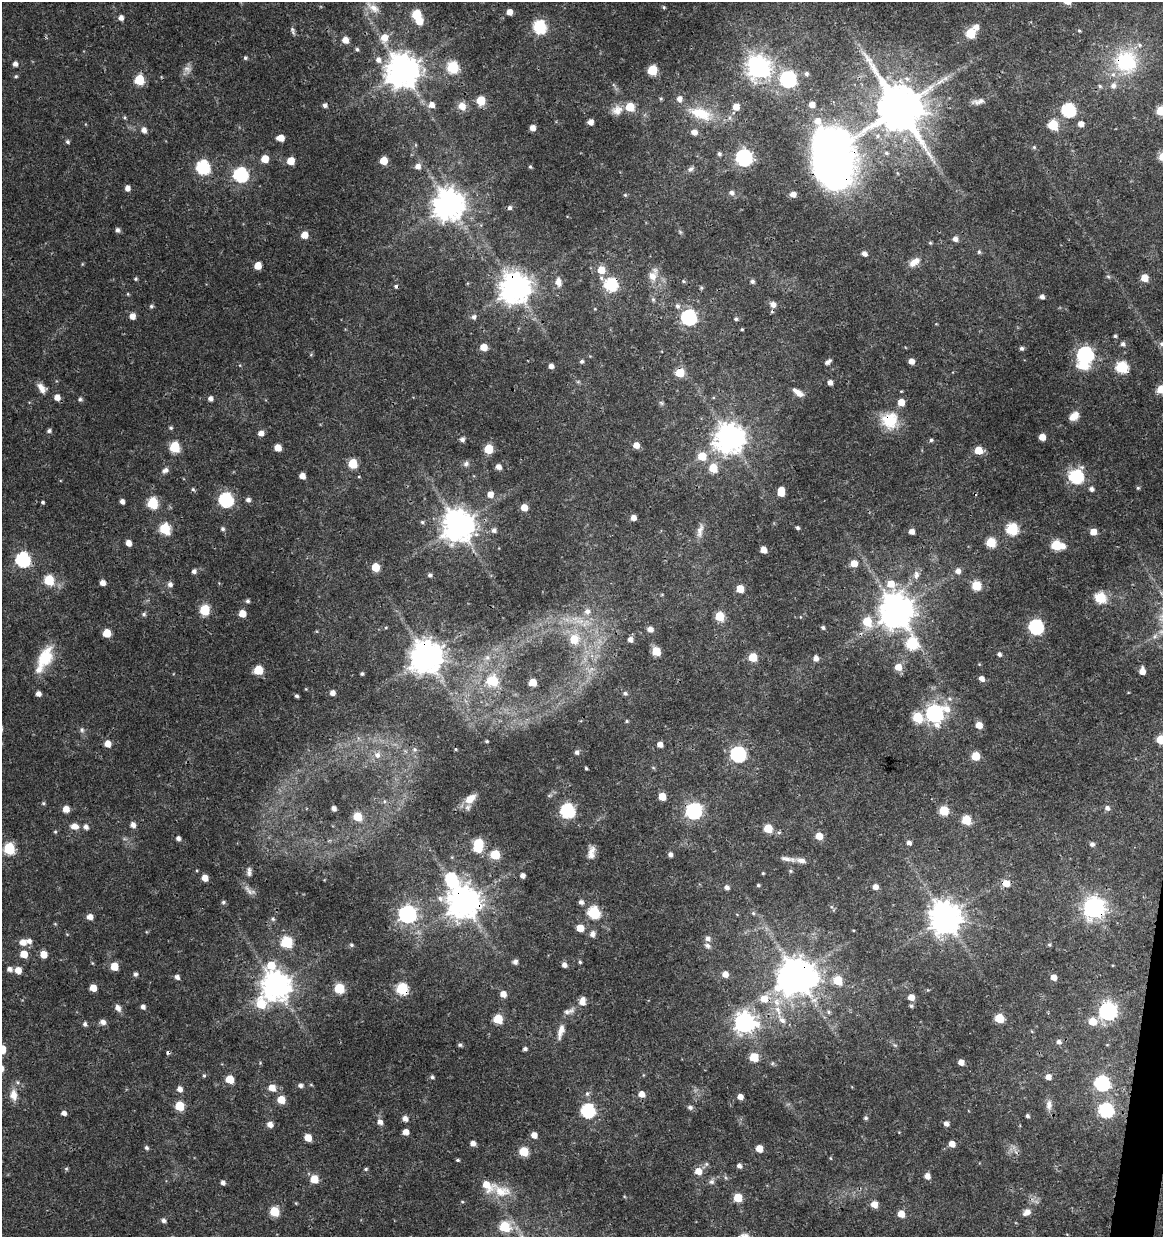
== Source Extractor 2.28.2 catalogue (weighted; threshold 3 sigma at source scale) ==
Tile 6 of 4 x 4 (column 2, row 2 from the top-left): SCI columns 1444-2604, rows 2472-3706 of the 5147 x 4948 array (HDU 1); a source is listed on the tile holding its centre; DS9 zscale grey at full resolution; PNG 1165 x 1239 px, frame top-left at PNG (2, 2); no overlay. Shown black and unused: <1% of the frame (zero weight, under 3 of 4 exposures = <1% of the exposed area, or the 3 px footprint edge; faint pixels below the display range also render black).
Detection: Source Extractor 2.28.2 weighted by HDU 2 'WHT'; one run over the whole footprint, this tile lists its part. Background 0.0216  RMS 0.002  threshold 0.00884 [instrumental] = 3 sigma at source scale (4.5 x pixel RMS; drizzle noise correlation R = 1.50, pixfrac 1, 0.0396/0.0396 arcsec/px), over >= 5 px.
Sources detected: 405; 1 too faint to see at this stretch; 5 inside a brighter object's white glare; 5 cosmic-ray / hot-pixel residue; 2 long thin detections or spike segments (spike, bleed or trail) — not listed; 9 inside a brighter listed object's ellipse — not listed separately; the other 383 listed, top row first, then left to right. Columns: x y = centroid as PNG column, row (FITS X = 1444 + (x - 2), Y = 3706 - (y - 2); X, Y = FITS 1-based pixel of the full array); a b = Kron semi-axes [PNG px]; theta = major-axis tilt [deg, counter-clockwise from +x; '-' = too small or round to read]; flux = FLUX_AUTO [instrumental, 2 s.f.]
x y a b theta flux
373 7 23 10 -36 2.6
664 7 5 4 - 0.26
509 12 5 5 - 1.8
416 14 6 6 - 9.5
121 18 5 5 - 0.92
540 27 7 6 - 25
976 27 6 6 - 1.3
293 30 11 5 -68 0.52
1079 31 5 4 - 0.24
971 33 6 6 - 8.8
384 38 11 8 85 2.8
345 40 6 6 - 1.9
357 49 5 4 - 0.38
245 58 5 5 - 0.37
378 60 8 7 - 1
1126 62 29 27 -41 16
15 64 5 5 - 0.79
453 67 6 6 - 16
759 68 8 8 - 160
187 69 11 9 -44 1.1
652 70 6 6 - 8.6
402 71 10 10 - 440
806 74 6 6 - 0.56
16 76 5 4 - 0.29
788 79 7 7 - 56
139 80 6 6 - 9.9
1100 86 6 5 - 0.34
661 99 5 4 - 0.26
481 100 6 5 - 5.9
812 104 6 5 - 1.7
325 105 5 5 - 0.63
431 105 7 6 - 1.3
462 106 9 8 - 1.9
630 107 6 6 - 5.8
736 107 6 6 - 2
899 108 13 12 - 1100
617 110 14 13 - 1.9
1069 110 7 6 - 30
1161 111 6 5 - 7.4
701 113 30 14 -19 6.4
124 118 6 4 -69 0.28
591 122 5 5 - 1.3
1081 124 5 5 - 1.4
1053 125 6 6 - 10
532 128 5 5 - 1.3
144 130 6 6 - 1
694 132 6 5 - 1.5
877 136 7 5 -24 0.51
281 138 7 5 0 2
68 142 5 5 - 0.4
1034 147 5 4 - 0.24
886 153 7 5 -17 0.43
719 154 6 5 - 0.44
744 158 7 7 - 59
265 159 5 5 - 3.7
834 159 59 41 83 120
291 161 5 5 - 3.4
384 161 5 5 - 4.3
418 166 6 6 - 1.1
203 167 7 7 - 30
530 167 5 4 - 0.26
691 169 9 6 42 0.65
241 175 7 7 - 38
127 188 5 5 - 1.1
731 193 7 6 - 0.81
793 194 6 5 - 1.4
625 195 5 4 - 0.24
449 204 9 9 - 340
510 208 6 5 - 0.49
117 230 6 5 - 0.61
680 232 7 4 -45 0.31
304 235 5 5 - 2.5
955 239 6 6 - 0.96
979 252 6 5 - 0.35
864 254 6 5 - 0.96
914 262 16 8 34 1.7
258 266 5 5 - 3.2
601 270 6 6 - 3.2
652 276 15 12 73 2.2
1108 276 6 4 -3 0.3
601 278 6 5 - 0.48
1144 278 5 5 - 3.7
136 279 5 4 - 0.26
684 281 5 4 - 0.29
752 281 5 5 - 0.54
558 282 12 8 -81 1.5
611 285 7 6 - 24
515 288 9 9 - 330
701 288 5 5 - 0.28
128 294 5 3 - 0.18
1042 297 4 4 - 0.78
653 299 7 5 -68 0.38
151 306 5 5 - 0.37
677 306 7 6 - 0.6
595 309 4 3 - 0.15
132 316 5 5 - 1.5
474 317 7 6 - 0.59
689 317 7 7 - 50
736 319 5 4 - 0.39
742 329 4 3 - 0.23
1115 336 4 4 - 0.31
1123 344 6 5 - 0.56
1162 344 7 6 - 0.6
484 347 5 5 - 2.8
1022 348 5 4 - 0.45
1085 354 7 7 - 55
582 361 5 4 - 0.38
911 361 5 5 - 1.3
828 362 6 4 36 0.77
551 366 4 4 - 0.95
1122 367 6 6 - 17
680 373 6 6 - 6.1
830 382 5 4 - 0.97
41 388 13 8 -54 1.6
1161 389 6 6 - 3.8
798 392 14 6 -36 1.4
57 397 6 5 - 1.6
210 398 5 5 - 0.79
80 399 7 5 -9 0.37
662 403 8 4 -32 0.34
1074 416 11 8 38 2.1
889 420 22 21 - 6
171 428 5 4 - 0.33
49 431 5 5 - 0.48
261 433 5 5 - 1.3
1042 437 5 5 - 2.4
730 438 9 9 - 280
462 439 5 5 - 0.68
931 440 5 5 - 0.34
636 445 6 5 - 1.8
175 447 6 6 - 11
278 448 5 5 - 2.8
488 449 6 5 - 6.9
978 450 6 5 - 4.6
702 456 6 6 - 4.6
353 464 6 6 - 6.9
466 464 9 7 19 0.66
498 467 5 4 - 1.2
713 468 6 6 - 5.5
165 470 9 6 29 0.74
302 476 5 5 - 1.7
359 477 4 3 - 0.16
1076 477 7 7 - 30
1138 488 5 4 - 0.27
193 489 5 4 - 0.3
1091 489 6 5 - 0.65
781 491 8 5 89 3.6
490 494 6 6 - 1.6
226 500 7 7 - 38
248 500 5 5 - 0.67
122 501 4 4 - 0.86
43 502 4 4 - 0.31
153 503 6 6 - 14
524 507 5 5 - 2.7
633 518 5 5 - 1.3
422 522 5 5 - 0.32
458 525 10 9 - 360
798 528 4 4 - 0.38
165 529 6 6 - 13
223 529 5 5 - 0.4
1012 529 6 6 - 18
494 530 6 6 - 0.69
912 531 5 5 - 1.2
1093 532 5 5 - 2.4
991 542 6 6 - 8.7
128 543 5 4 - 1.5
1056 545 6 6 - 11
1063 546 6 5 - 1.2
763 550 5 5 - 2.2
23 560 7 7 - 36
854 563 6 6 - 2.3
375 567 6 5 - 4.9
194 571 5 5 - 0.67
958 571 6 6 - 1.1
430 575 5 4 - 0.47
916 575 11 7 87 1.1
49 580 6 6 - 9.7
102 583 5 4 - 1.3
170 584 6 6 - 0.76
891 584 9 7 -15 3
976 586 6 6 - 7.7
740 589 5 5 - 3.8
1100 598 6 6 - 11
248 601 5 5 - 0.42
205 610 6 6 - 11
587 611 8 8 - 1.1
896 611 10 10 - 440
144 614 6 5 - 0.42
242 614 5 5 - 2.9
720 616 6 5 - 6.9
580 621 14 6 -4 1.9
867 622 7 6 - 6
823 627 4 4 - 0.39
1036 627 7 7 - 39
386 628 5 3 - 0.19
650 629 6 5 - 1.1
107 633 5 5 - 4.5
574 639 8 7 - 4.8
630 639 6 5 - 0.93
912 644 8 7 - 15
656 651 6 5 - 5.9
999 654 5 5 - 0.6
426 657 10 9 - 400
487 657 9 8 - 1
753 657 6 5 - 5.7
45 658 29 16 63 6.5
816 658 6 5 - 1
898 667 7 6 - 2.2
258 670 6 6 - 7.3
1142 671 6 5 - 1.7
362 674 3 3 - 0.34
981 678 6 5 - 1.1
493 681 7 7 - 9.5
533 682 5 5 - 3.8
332 693 5 5 - 1
625 693 6 5 - 0.48
38 694 5 4 - 1
296 696 4 4 - 0.41
935 713 8 8 - 78
917 717 6 6 - 9.8
627 721 5 4 - 0.26
979 725 5 5 - 2.3
82 730 8 6 -67 0.55
1161 739 6 5 - 6.3
487 741 3 3 - 0.23
108 744 5 5 - 2.1
660 744 5 4 - 1.3
415 749 7 6 - 0.48
577 752 6 5 - 0.55
738 754 7 7 - 49
377 755 9 8 - 1.2
976 756 5 5 - 5.6
586 768 3 3 - 0.25
662 796 5 5 - 3.6
470 799 15 9 36 2.4
384 801 6 4 90 0.28
43 803 5 4 - 0.28
334 808 4 4 - 0.94
1107 808 6 5 - 0.72
66 809 5 5 - 2.1
944 810 6 5 - 8.2
567 811 7 6 - 37
694 811 7 7 - 44
358 817 6 5 - 5.7
966 820 6 6 - 7.2
133 825 6 5 - 1.1
75 826 10 7 -7 1.4
86 827 6 5 - 0.78
768 828 6 5 - 5.5
55 832 5 4 - 0.23
819 836 5 5 - 3.2
178 838 5 4 - 0.72
479 843 6 6 - 8.2
909 843 5 5 - 0.75
1092 844 5 5 - 0.64
9 848 6 6 - 17
670 854 5 4 - 0.67
495 855 6 5 - 8.2
591 855 16 10 -78 1.6
787 859 22 6 -11 1.2
249 872 12 6 -88 0.79
763 873 4 3 - 0.2
522 875 5 4 - 0.95
205 878 5 5 - 2.1
452 879 9 7 -64 22
1006 883 6 6 - 2.3
758 885 4 3 - 0.3
727 887 5 4 - 0.78
875 887 5 5 - 1.2
440 898 9 7 -27 0.92
223 902 6 4 16 0.37
464 902 10 9 - 390
581 902 5 5 - 0.75
1094 908 8 8 - 140
594 913 6 6 - 20
407 914 7 7 - 77
90 917 6 5 - 1.4
945 917 10 9 - 360
273 919 6 5 - 0.37
580 928 6 5 - 3.2
592 934 6 6 - 1
707 938 7 6 - 0.79
23 942 7 6 - 1.7
286 942 6 6 - 15
351 945 5 4 - 0.3
707 946 8 6 -43 0.67
24 954 6 5 - 3.2
44 954 5 5 - 2.7
515 961 7 6 - 0.63
580 962 4 4 - 0.3
92 963 5 3 - 0.18
271 965 11 11 - 4.8
564 965 5 5 - 0.96
114 966 6 5 - 3.4
9 969 6 5 - 0.8
18 970 6 5 - 2.3
135 974 5 4 - 0.54
725 974 5 5 - 1.7
797 975 10 8 -76 440
177 977 5 4 - 0.8
1053 977 5 4 - 1.7
838 980 6 6 - 5.5
276 986 9 9 - 300
93 988 5 5 - 2.7
339 988 6 5 - 11
402 989 6 6 - 17
503 994 5 5 - 1.7
911 997 5 5 - 2
764 999 9 8 - 2.8
582 1001 9 7 83 1.5
261 1004 10 8 75 7.3
911 1006 5 5 - 0.3
143 1007 5 4 - 0.73
118 1008 8 6 -59 1.1
778 1010 20 7 -71 2.5
569 1011 17 7 15 1.1
1108 1011 7 7 - 80
828 1012 6 5 - 0.4
999 1018 6 5 - 8.2
498 1019 6 5 - 8
1092 1021 6 6 - 3.7
103 1022 9 7 -21 0.72
744 1023 8 8 - 110
85 1024 5 5 - 0.51
561 1031 20 7 75 1.8
1059 1042 6 6 - 0.7
460 1045 5 4 - 0.4
2 1049 6 5 - 6.5
525 1049 4 4 - 0.48
754 1057 6 5 - 6.6
961 1062 5 4 - 1.6
204 1076 5 4 - 0.27
432 1077 6 5 - 0.38
1048 1077 6 5 - 1.4
230 1079 6 5 - 5.2
1102 1083 7 7 - 45
300 1085 5 5 - 0.65
311 1085 5 3 - 0.18
272 1088 6 6 - 2.4
180 1089 6 5 - 1.1
587 1094 7 5 75 0.52
641 1094 6 5 - 1.6
13 1095 13 8 -84 2
740 1097 5 4 - 1.5
281 1100 6 5 - 3.7
1049 1105 15 8 89 1.3
179 1106 6 5 - 7.9
690 1107 7 6 - 0.49
1106 1110 7 6 - 34
588 1111 7 6 - 33
64 1113 5 4 - 0.9
1027 1116 5 4 - 0.49
866 1118 5 5 - 0.39
380 1122 6 6 - 1
946 1123 5 5 - 0.88
270 1124 6 5 - 1.3
406 1132 5 5 - 1.5
534 1135 6 5 - 1.6
308 1138 5 5 - 3.1
473 1143 5 5 - 1.1
952 1144 5 4 - 2
147 1148 6 4 -45 0.42
759 1148 5 5 - 3.1
524 1151 6 5 - 7.1
830 1158 5 3 - 0.16
458 1160 4 3 - 0.3
706 1164 6 5 - 0.4
739 1166 5 5 - 0.71
66 1169 5 5 - 0.27
366 1169 5 4 - 0.3
698 1171 6 6 - 2.5
927 1176 5 5 - 1.4
314 1179 6 6 - 4.1
712 1182 8 7 - 0.64
223 1183 5 4 - 0.7
502 1191 28 15 -13 4.2
738 1198 5 5 - 6.3
874 1204 6 6 - 2.2
274 1212 6 5 - 7.7
1027 1212 10 7 33 1.3
901 1214 6 5 - 2.8
163 1220 5 5 - 0.68
505 1227 6 6 - 12
Overlapping masked pixels (flux is a lower limit): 12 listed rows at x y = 1126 62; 834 159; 611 285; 515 288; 680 373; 889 420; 426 657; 694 811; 464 902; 1094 908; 797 975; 402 989
Isophote crosses this tile's border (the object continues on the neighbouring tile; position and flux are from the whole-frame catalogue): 5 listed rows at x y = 1161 111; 1162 344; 1161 389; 1161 739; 2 1049